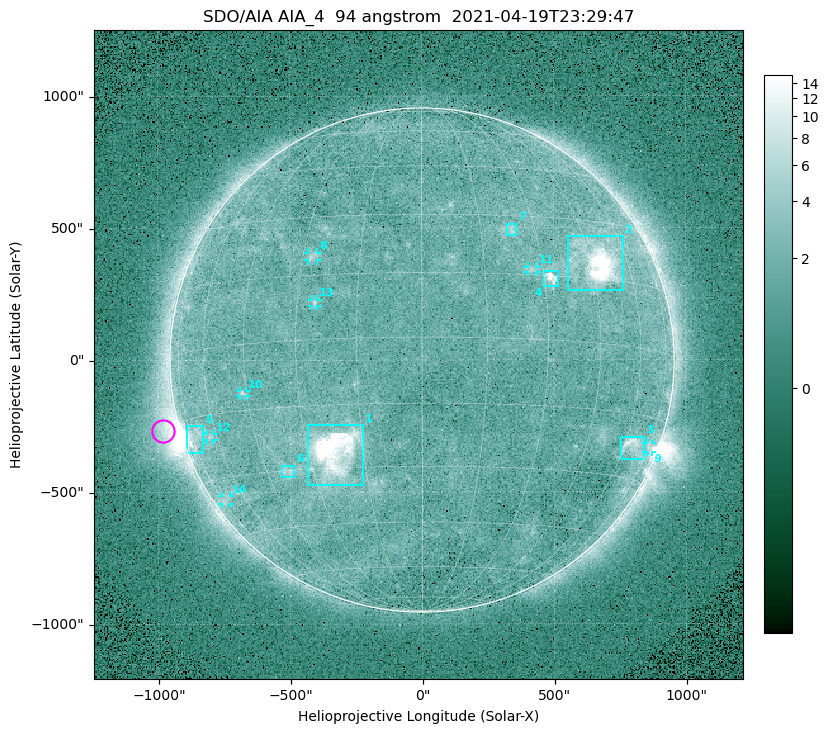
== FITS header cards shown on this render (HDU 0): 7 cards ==
TELESCOP= 'SDO/AIA '
INSTRUME= 'AIA_4   '
WAVELNTH=                   94
WAVEUNIT= 'angstrom'
DATE-OBS= '2021-04-19T23:29:47.12'
CTYPE1  = 'HPLN-TAN'
CTYPE2  = 'HPLT-TAN'

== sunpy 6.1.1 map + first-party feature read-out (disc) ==
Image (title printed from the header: SDO/AIA AIA_4  94 angstrom  2021-04-19T23:29:47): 512 x 512 px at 4.8 arcsec/px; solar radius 955 arcsec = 199 px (full disc in frame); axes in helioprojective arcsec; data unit not stated in the header (colour bar unlabelled)
Orientation: roll -0.138 deg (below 1 deg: not rotated)
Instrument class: DISC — disc imager (sunpy class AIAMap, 94 A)
Bright regions (active regions / flare kernels): reference = the median radial profile (limb darkening/brightening removed); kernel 5 px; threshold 5 sigma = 2.46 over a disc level ~1.75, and >= 1.15x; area >= 9 px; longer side >= 5 px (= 24 arcsec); searched inside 0.97 R_sun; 14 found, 14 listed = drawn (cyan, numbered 1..; 7 of them under ~33 arcsec drawn as corner ticks so the feature stays visible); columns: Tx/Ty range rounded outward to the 10 arcsec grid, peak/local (2 s.f.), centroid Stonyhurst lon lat
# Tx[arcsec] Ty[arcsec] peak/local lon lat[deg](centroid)
1 -430..-220 -470..-240 81 -23 -26
2 550..760 260..470 26 +47 +19
3 750..840 -380..-290 4.6 +64 -22
4 460..520 280..340 7.1 +32 +14
5 -900..-830 -350..-250 6.2 -72 -19
6 -540..-480 -440..-400 2.9 -38 -30
7 320..360 470..520 3 +23 +26
8 -430..-390 380..410 3 -27 +20
9 850..870 -350..-310 3.2 +75 -22
10 -690..-660 -140..-110 3.2 -46 -11
11 400..440 330..360 2.8 +27 +16
12 -820..-790 -300..-280 2.7 -63 -20
13 -420..-390 200..230 2.8 -25 +8
14 -760..-730 -550..-510 2.2 -72 -35
Off-limb structures (1.02-1.3 R_sun): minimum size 50 px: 6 found; the strongest spans PA ~85..115 deg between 1.02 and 1.2 R_sun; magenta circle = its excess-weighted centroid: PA ~105 deg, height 1.06 R_sun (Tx ~-980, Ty ~-270 arcsec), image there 4.9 x the reference